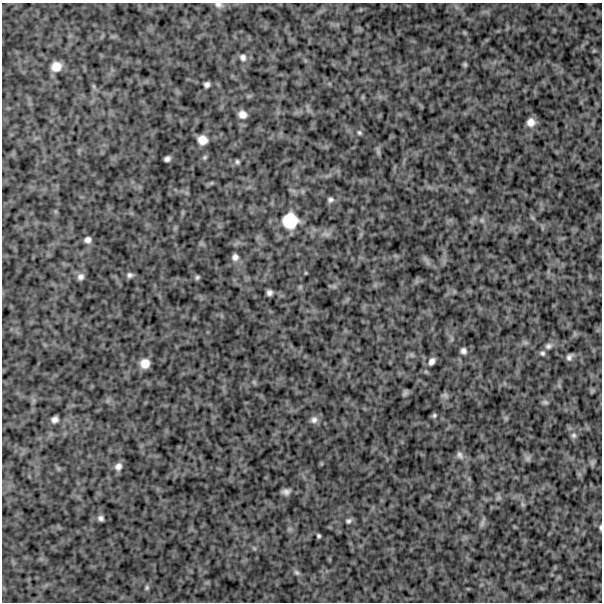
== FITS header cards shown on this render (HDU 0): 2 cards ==
NAXIS1  =                  600
NAXIS2  =                  600

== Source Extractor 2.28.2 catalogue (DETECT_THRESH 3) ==
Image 600 x 600 px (HDU 0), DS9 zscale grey, 1 PNG px = 1 image px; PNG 604 x 604 px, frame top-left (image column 1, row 600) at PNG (2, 3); no overlay
Background 1030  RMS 220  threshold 664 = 3 sigma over >= 5 px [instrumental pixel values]
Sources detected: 58; all 58 listed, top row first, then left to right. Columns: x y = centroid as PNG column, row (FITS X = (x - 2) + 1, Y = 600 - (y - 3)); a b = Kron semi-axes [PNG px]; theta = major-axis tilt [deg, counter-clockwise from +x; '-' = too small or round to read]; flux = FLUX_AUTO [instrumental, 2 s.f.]
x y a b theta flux
218 5 12 7 -12 65000
243 57 10 9 - 76000
465 64 4 4 - 26000
56 66 9 8 - 160000
207 84 5 5 - 52000
94 86 7 4 -89 23000
242 114 9 8 - 110000
531 122 9 8 - 120000
359 133 7 6 - 32000
202 140 9 8 - 150000
378 151 10 5 -72 36000
205 157 7 6 - 27000
167 159 6 5 - 51000
237 162 6 5 - 30000
211 183 6 4 71 15000
330 200 8 7 - 48000
482 220 7 6 - 36000
290 221 19 19 - 480000
326 234 13 6 -12 79000
87 240 7 7 - 63000
235 257 8 8 - 67000
130 275 8 7 - 46000
81 277 8 8 - 65000
197 277 6 5 - 27000
334 286 6 5 - 30000
300 287 7 4 45 25000
269 293 5 5 - 55000
526 343 7 4 -18 30000
548 346 9 8 - 60000
463 351 7 7 - 57000
542 353 8 7 - 40000
569 357 7 5 53 51000
432 361 10 7 58 70000
145 363 9 9 - 160000
254 382 7 4 -72 22000
405 393 5 3 - 32000
445 395 9 7 -39 39000
545 402 9 5 -1 33000
434 415 6 6 - 29000
506 418 6 5 - 25000
55 419 6 6 - 69000
314 420 10 9 - 72000
574 435 8 7 - 45000
460 455 11 8 -55 60000
528 458 8 8 - 47000
592 463 7 6 - 34000
118 466 10 8 60 83000
286 492 7 5 4 63000
498 498 9 6 55 40000
522 504 7 4 -71 30000
101 518 6 5 - 47000
348 521 8 7 - 42000
482 522 14 4 71 41000
600 528 7 3 -86 23000
318 536 4 3 - 26000
254 548 6 4 -19 23000
297 572 8 6 -44 38000
147 588 7 5 90 28000
At the frame edge (FLAGS 8, measured only in part): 2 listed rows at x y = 218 5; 600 528